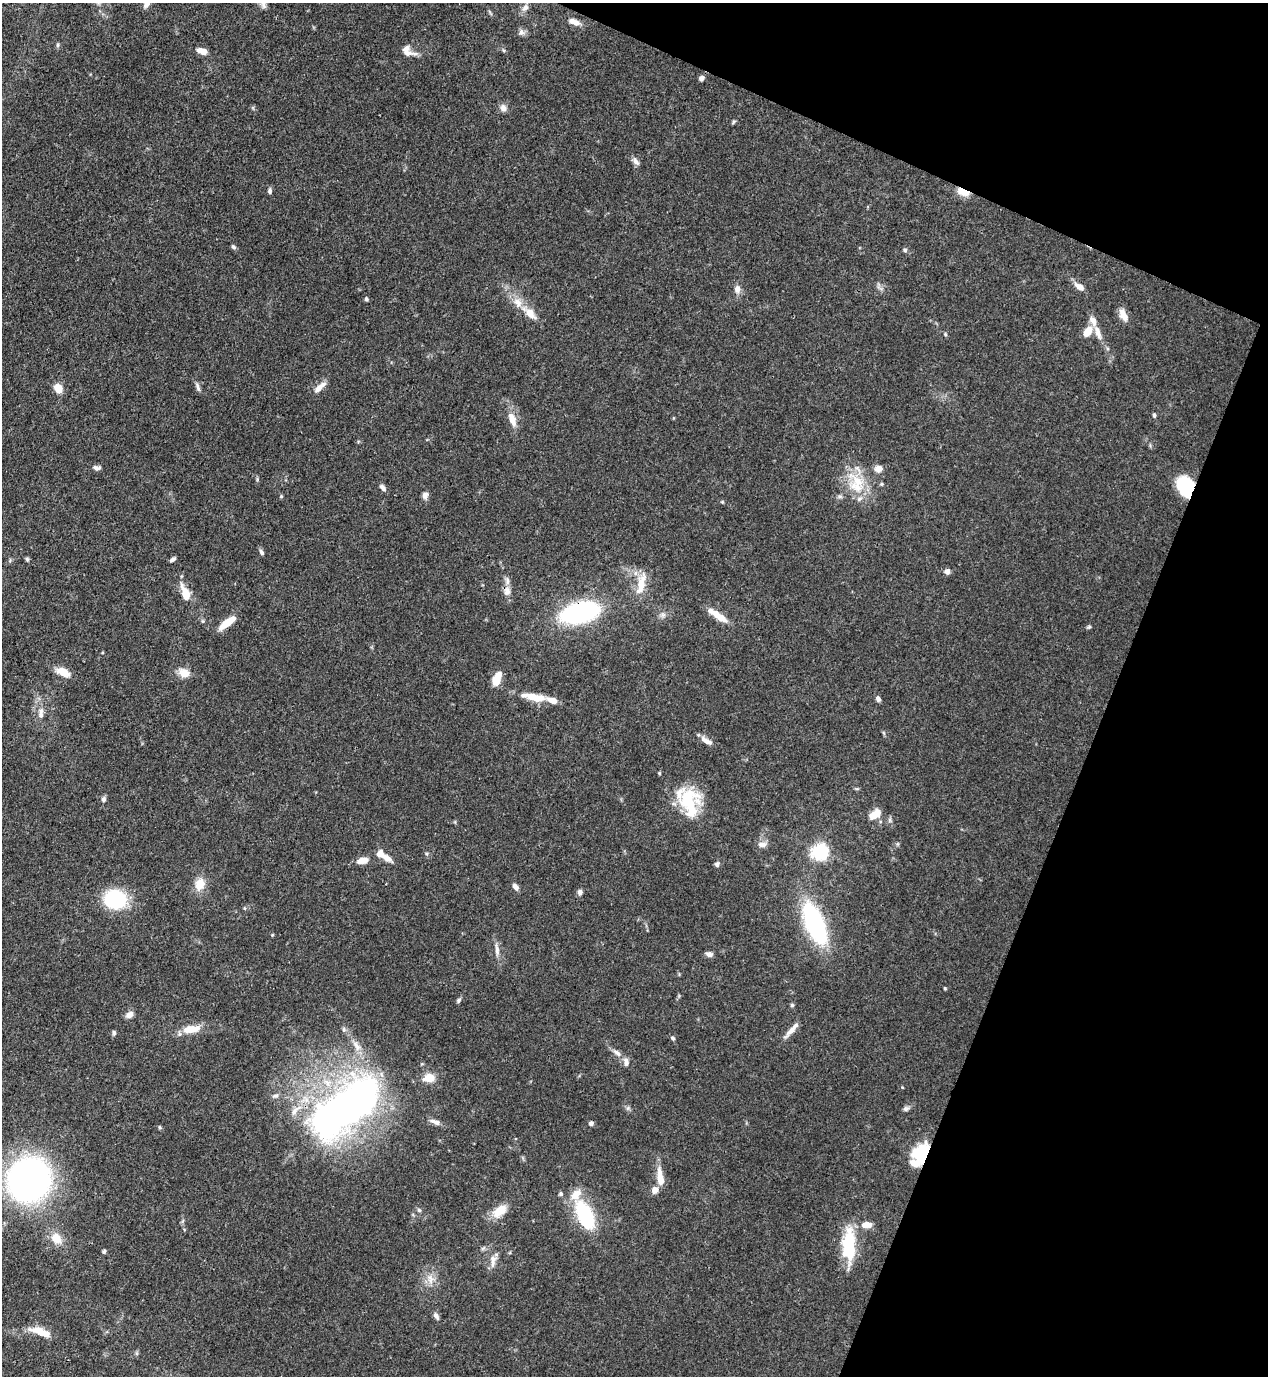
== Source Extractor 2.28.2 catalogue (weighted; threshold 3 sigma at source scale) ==
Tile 8 of 4 x 4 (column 4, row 2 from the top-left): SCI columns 4151-5416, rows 2791-4164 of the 5638 x 5578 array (HDU 1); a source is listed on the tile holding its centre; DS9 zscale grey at full resolution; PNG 1270 x 1378 px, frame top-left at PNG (2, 3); no overlay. Shown black and unused: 20% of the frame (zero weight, under 3 of 4 exposures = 7% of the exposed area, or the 3 px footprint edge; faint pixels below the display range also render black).
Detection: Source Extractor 2.28.2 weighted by HDU 2 'WHT'; one run over the whole footprint, this tile lists its part. Background 0.0696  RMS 0.0036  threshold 0.0161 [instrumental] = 3 sigma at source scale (4.5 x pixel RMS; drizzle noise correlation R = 1.50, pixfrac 1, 0.05/0.05 arcsec/px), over >= 5 px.
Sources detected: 125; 2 inside a brighter object's white glare — not listed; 12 inside a brighter listed object's ellipse — not listed separately; the other 111 listed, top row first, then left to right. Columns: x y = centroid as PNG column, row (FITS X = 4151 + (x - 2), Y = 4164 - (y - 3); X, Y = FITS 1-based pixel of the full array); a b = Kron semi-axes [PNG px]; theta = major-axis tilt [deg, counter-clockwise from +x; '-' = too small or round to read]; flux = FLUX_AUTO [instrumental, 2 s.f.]
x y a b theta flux
146 4 8 6 56 1.7
263 4 16 5 -65 1.7
525 7 11 8 54 1.8
574 22 15 7 -21 2.7
521 32 9 7 -79 1.3
57 45 6 4 89 0.55
202 51 11 6 -18 3.3
407 53 25 6 -6 2.5
702 78 6 5 - 1.2
503 108 9 8 - 1.8
734 122 7 4 46 0.5
636 161 12 6 -51 1.4
270 191 7 5 85 0.86
963 192 14 7 -22 4.7
233 247 7 5 -40 0.67
905 250 5 4 - 0.64
1080 287 12 7 -36 2.8
737 289 10 8 -84 1.9
366 299 5 4 - 0.6
530 314 20 10 -48 4.4
1123 315 16 8 -65 3.3
1088 331 13 9 54 4.6
1098 333 20 7 -71 3.5
945 334 5 4 - 0.44
198 387 12 5 -72 1.1
58 388 9 7 -58 4.9
318 388 17 6 47 2.8
1154 415 6 4 -78 0.68
512 420 18 8 -71 4.2
96 468 11 5 -9 1.1
878 469 10 8 1 2.3
856 483 34 20 -70 13
1186 487 18 14 -65 21
383 488 9 5 -49 1.3
425 495 8 7 - 1.6
281 496 5 4 - 0.39
722 502 5 4 - 0.39
261 552 9 5 -58 0.84
27 559 5 5 - 0.54
173 559 7 4 36 0.9
947 571 7 6 - 1.4
641 584 28 9 76 6.3
507 592 12 9 75 2.3
185 593 17 8 -69 6.8
580 612 28 14 13 71
663 615 8 6 45 1.1
718 615 28 7 -34 5.3
227 623 19 6 38 6.6
1089 627 6 4 43 0.49
63 672 19 9 -24 4.3
184 673 15 11 -27 3.6
496 681 9 8 - 5
534 697 32 9 -11 7.6
878 699 6 5 - 1.2
41 715 9 7 -77 1.5
705 740 15 7 -40 2.3
659 773 5 3 - 0.35
104 799 7 6 - 1.1
689 802 38 22 -81 19
875 814 14 8 36 4.8
764 844 9 8 - 1.6
820 852 6 6 - 120
387 858 14 7 -35 2.7
362 861 13 7 12 3.2
717 864 7 6 - 0.96
200 884 16 12 71 5.1
515 887 8 5 -53 1.5
580 892 7 6 - 1.3
115 899 19 17 -14 28
244 908 5 3 - 0.35
815 924 30 12 -68 73
272 935 4 3 - 0.32
497 950 17 5 -83 2
709 954 8 6 -14 1.5
945 989 5 3 - 0.34
458 1000 7 5 45 0.64
792 1005 5 5 - 0.51
130 1015 9 6 25 2.3
191 1029 23 10 10 5.8
344 1029 7 5 -48 0.77
791 1031 22 6 47 2.9
114 1033 7 4 -81 0.65
673 1038 6 4 -50 0.67
357 1046 17 7 -52 3
617 1053 13 6 -36 1.9
626 1062 12 7 -83 1.8
429 1078 14 10 11 4.1
902 1087 4 3 - 0.28
275 1096 9 6 18 1
628 1108 6 5 - 0.68
345 1109 101 43 39 160
906 1109 8 6 15 0.94
435 1122 14 6 -22 1.9
591 1123 5 4 - 1.3
159 1127 6 4 -88 0.42
923 1152 19 12 24 19
660 1178 22 7 -81 5.5
29 1179 33 30 65 130
655 1190 9 8 - 2.3
561 1194 6 5 - 0.67
419 1210 6 5 - 0.63
499 1211 21 12 38 5.9
585 1215 30 15 -64 27
866 1225 12 7 3 3.5
56 1238 16 12 -51 4.7
849 1245 38 14 -90 19
104 1251 6 4 63 0.56
493 1261 20 7 87 2.7
430 1279 15 9 -79 3.4
436 1316 10 5 -61 1.3
39 1331 24 10 -20 5.6
Overlapping masked pixels (flux is a lower limit): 4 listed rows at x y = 963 192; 1186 487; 580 612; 923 1152
Isophote crosses this tile's border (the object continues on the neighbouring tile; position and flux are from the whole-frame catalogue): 2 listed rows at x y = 146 4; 263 4